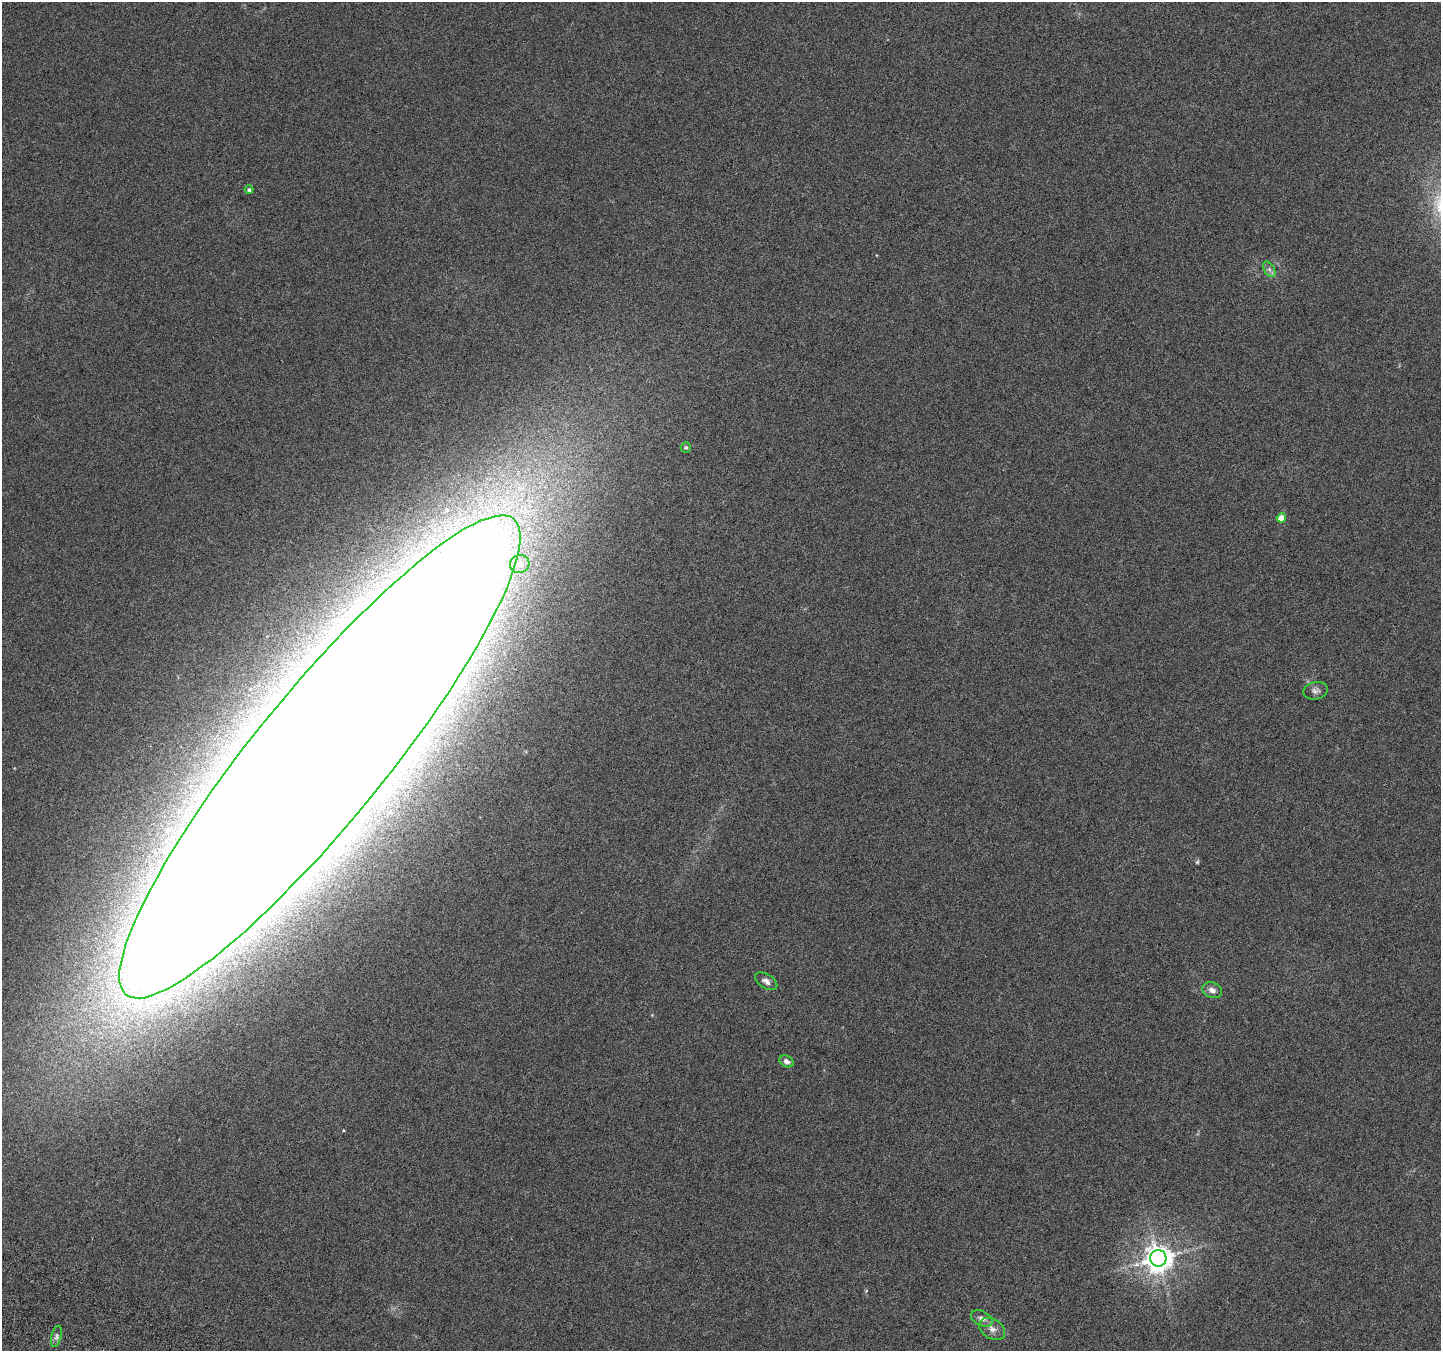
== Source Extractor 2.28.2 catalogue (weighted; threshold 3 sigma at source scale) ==
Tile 7 of 4 x 4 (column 3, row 2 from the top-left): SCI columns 2910-4348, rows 2949-4297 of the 5825 x 5965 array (HDU 1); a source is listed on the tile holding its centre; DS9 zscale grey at full resolution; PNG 1443 x 1353 px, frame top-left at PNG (2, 2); each listed source drawn as its Kron ellipse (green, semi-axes under 4 px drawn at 4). Nothing masked; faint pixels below the display range render black.
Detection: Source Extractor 2.28.2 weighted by HDU 2 'WHT'; one run over the whole footprint, this tile lists its part. Background 0.00842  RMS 0.0029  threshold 0.0119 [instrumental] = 3 sigma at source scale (4.09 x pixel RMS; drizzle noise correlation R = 1.36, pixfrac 0.8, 0.0396/0.0396 arcsec/px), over >= 5 px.
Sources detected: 15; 1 too faint to see at this stretch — neither listed nor drawn; the other 14 listed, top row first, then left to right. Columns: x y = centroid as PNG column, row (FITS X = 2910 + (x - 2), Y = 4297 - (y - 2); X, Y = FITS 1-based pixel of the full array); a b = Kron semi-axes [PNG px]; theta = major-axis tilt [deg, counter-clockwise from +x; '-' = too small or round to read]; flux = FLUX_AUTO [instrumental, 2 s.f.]
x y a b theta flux
249 190 4 4 - 0.61
1269 269 8 5 -58 0.84
686 447 5 5 - 0.51
1281 518 5 4 - 3.8
520 564 10 9 - 3
1316 691 12 8 13 1.2
320 757 307 65 51 7500
766 981 12 7 -32 1.4
1212 990 10 7 -21 1.3
786 1061 7 5 -26 1.1
1158 1258 8 8 - 360
982 1318 11 7 -27 1.5
992 1329 14 10 -31 2
56 1336 11 5 77 0.86
Isophote crosses this tile's border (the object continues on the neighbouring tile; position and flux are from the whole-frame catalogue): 1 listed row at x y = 320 757